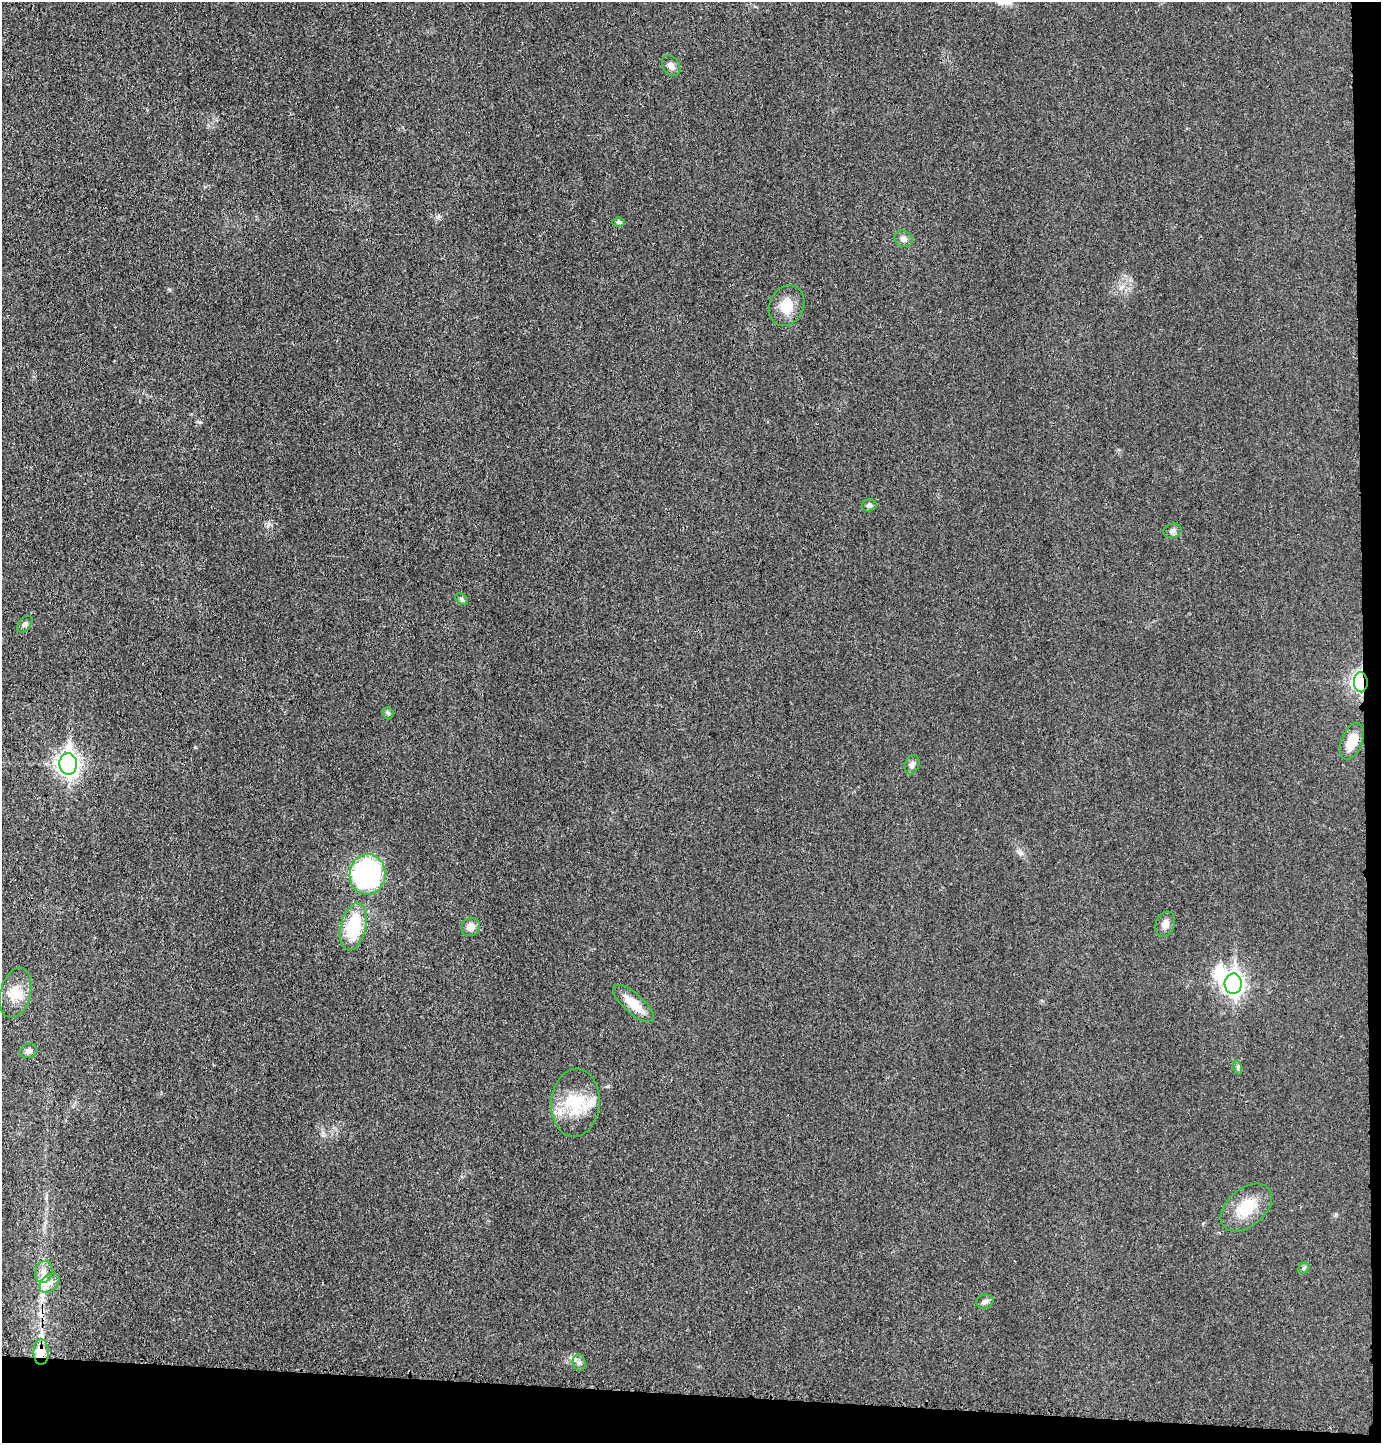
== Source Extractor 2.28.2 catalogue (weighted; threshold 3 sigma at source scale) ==
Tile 9 of 3 x 3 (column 3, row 3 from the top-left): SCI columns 2867-4245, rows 1-1441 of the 4365 x 4332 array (HDU 1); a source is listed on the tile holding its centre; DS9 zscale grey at full resolution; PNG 1383 x 1445 px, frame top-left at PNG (2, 2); each listed source drawn as its Kron ellipse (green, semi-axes under 4 px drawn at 4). Shown black and unused: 5% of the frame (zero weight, under 3 of 4 exposures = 1% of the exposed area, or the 3 px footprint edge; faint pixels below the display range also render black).
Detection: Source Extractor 2.28.2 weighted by HDU 2 'WHT'; one run over the whole footprint, this tile lists its part. Background 0.0211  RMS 0.0046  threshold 0.0207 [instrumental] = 3 sigma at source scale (4.5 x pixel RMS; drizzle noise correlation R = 1.50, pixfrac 1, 0.05/0.05 arcsec/px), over >= 5 px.
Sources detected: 33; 1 inside a brighter object's white glare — neither listed nor drawn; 2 inside a brighter listed object's ellipse — not listed separately; the other 30 listed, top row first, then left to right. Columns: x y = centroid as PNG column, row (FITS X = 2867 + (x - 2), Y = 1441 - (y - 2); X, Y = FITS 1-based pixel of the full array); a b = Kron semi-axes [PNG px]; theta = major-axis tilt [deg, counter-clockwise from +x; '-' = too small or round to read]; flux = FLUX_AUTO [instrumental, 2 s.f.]
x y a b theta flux
671 66 11 8 -55 2.1
618 222 6 5 - 0.75
904 239 9 8 - 2
787 306 21 17 64 8.6
869 505 7 6 - 1.2
1172 531 9 7 13 1.5
462 599 7 5 -39 0.83
25 624 9 6 50 1.3
1361 682 10 7 -88 83
388 713 6 5 - 0.87
1352 741 19 10 69 7.1
68 764 10 8 -89 260
912 765 10 7 69 1.7
368 874 20 18 83 90
1165 924 13 9 69 2.8
353 927 24 12 77 24
471 927 9 9 - 3.5
1233 984 10 8 85 240
16 993 25 15 75 9.1
633 1003 26 10 -42 9
29 1051 9 7 31 2
1238 1068 7 4 -72 0.84
575 1103 34 24 85 19
1246 1208 30 18 40 14
1304 1268 6 5 - 0.72
44 1272 11 8 74 3.1
49 1283 11 8 44 3.4
985 1302 9 7 16 1.4
41 1352 12 7 -89 8.6
579 1362 8 6 -73 1.4
Overlapping masked pixels (flux is a lower limit): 2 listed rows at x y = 1361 682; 41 1352
Unlisted compact peaks at least as high as the median listed source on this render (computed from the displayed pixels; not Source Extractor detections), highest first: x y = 195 747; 1121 288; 1021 853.